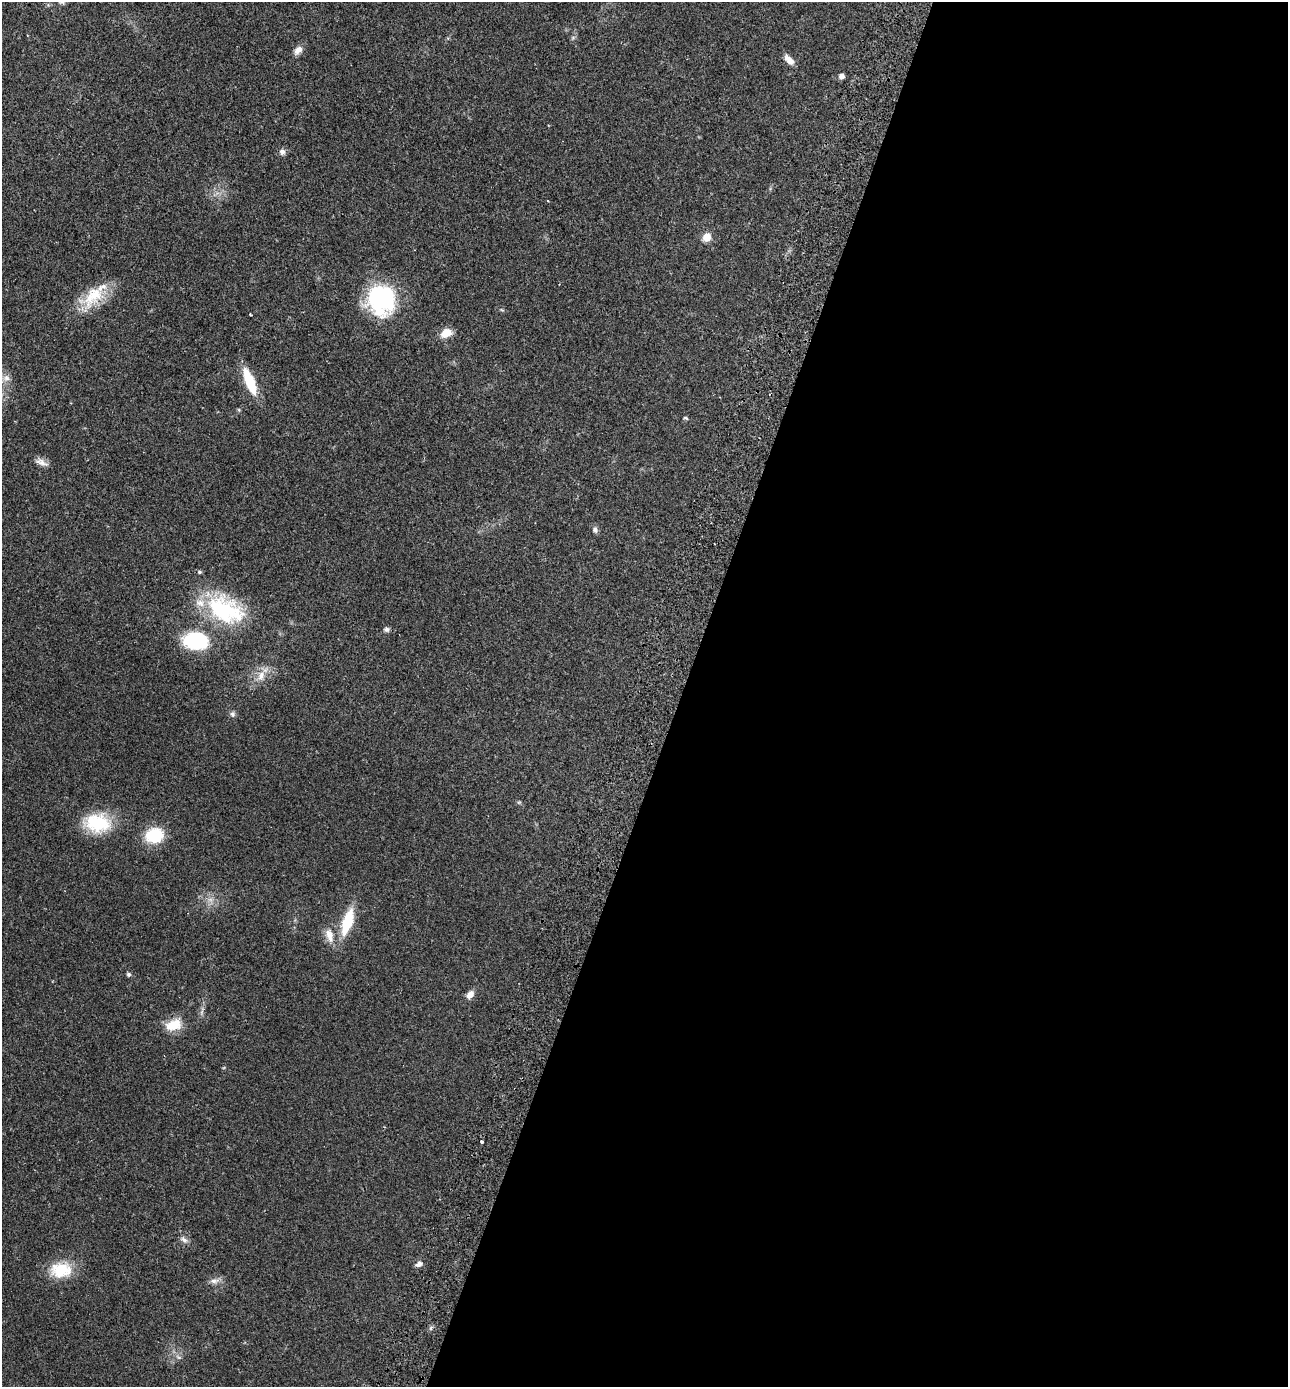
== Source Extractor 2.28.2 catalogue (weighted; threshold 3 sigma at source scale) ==
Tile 12 of 4 x 4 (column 4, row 3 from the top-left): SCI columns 4053-5338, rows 1415-2799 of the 5665 x 5596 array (HDU 1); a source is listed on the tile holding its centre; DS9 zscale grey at full resolution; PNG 1290 x 1389 px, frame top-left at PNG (2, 2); no overlay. Shown black and unused: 47% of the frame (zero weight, under 2 of 3 exposures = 3% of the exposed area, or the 3 px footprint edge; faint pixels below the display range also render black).
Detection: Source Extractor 2.28.2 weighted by HDU 2 'WHT'; one run over the whole footprint, this tile lists its part. Background 0.12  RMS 0.0084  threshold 0.0378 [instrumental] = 3 sigma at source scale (4.5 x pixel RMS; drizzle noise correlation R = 1.50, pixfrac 1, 0.05/0.05 arcsec/px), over >= 5 px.
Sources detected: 38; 1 too faint to see at this stretch — not listed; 1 inside a brighter listed object's ellipse — not listed separately; the other 36 listed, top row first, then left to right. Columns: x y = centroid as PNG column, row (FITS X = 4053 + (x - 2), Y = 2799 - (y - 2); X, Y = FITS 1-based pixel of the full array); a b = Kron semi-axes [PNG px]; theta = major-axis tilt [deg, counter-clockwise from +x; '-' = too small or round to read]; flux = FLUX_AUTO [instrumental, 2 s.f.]
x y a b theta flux
62 2 11 3 -15 1.6
573 37 7 4 19 1.3
298 50 13 8 47 5.4
789 60 15 8 -48 5.9
842 76 5 4 - 4.6
282 152 8 8 - 3.1
707 237 9 8 - 9.6
93 295 38 21 42 30
381 299 33 29 -79 88
250 315 3 2 - 0.93
446 333 13 9 25 11
6 378 10 8 25 4.8
250 381 25 8 -68 35
686 418 7 3 -26 1
41 462 18 8 -24 5.1
595 530 8 7 - 2.4
199 572 5 5 - 1.5
225 610 50 31 -27 80
386 629 8 6 1 2.2
195 640 26 16 -5 62
261 676 17 10 72 8.9
232 714 8 7 - 2.3
519 802 6 4 18 0.99
97 823 33 22 -6 40
154 835 17 14 14 34
347 922 25 9 72 36
329 935 21 10 -72 9.4
129 974 5 5 - 1.7
470 994 9 6 52 6.5
173 1025 20 12 20 17
482 1141 3 3 - 3.3
184 1240 11 7 -40 3.3
419 1264 8 6 27 3.5
61 1270 28 19 4 27
214 1281 14 7 6 4.3
179 1357 7 4 17 1.5